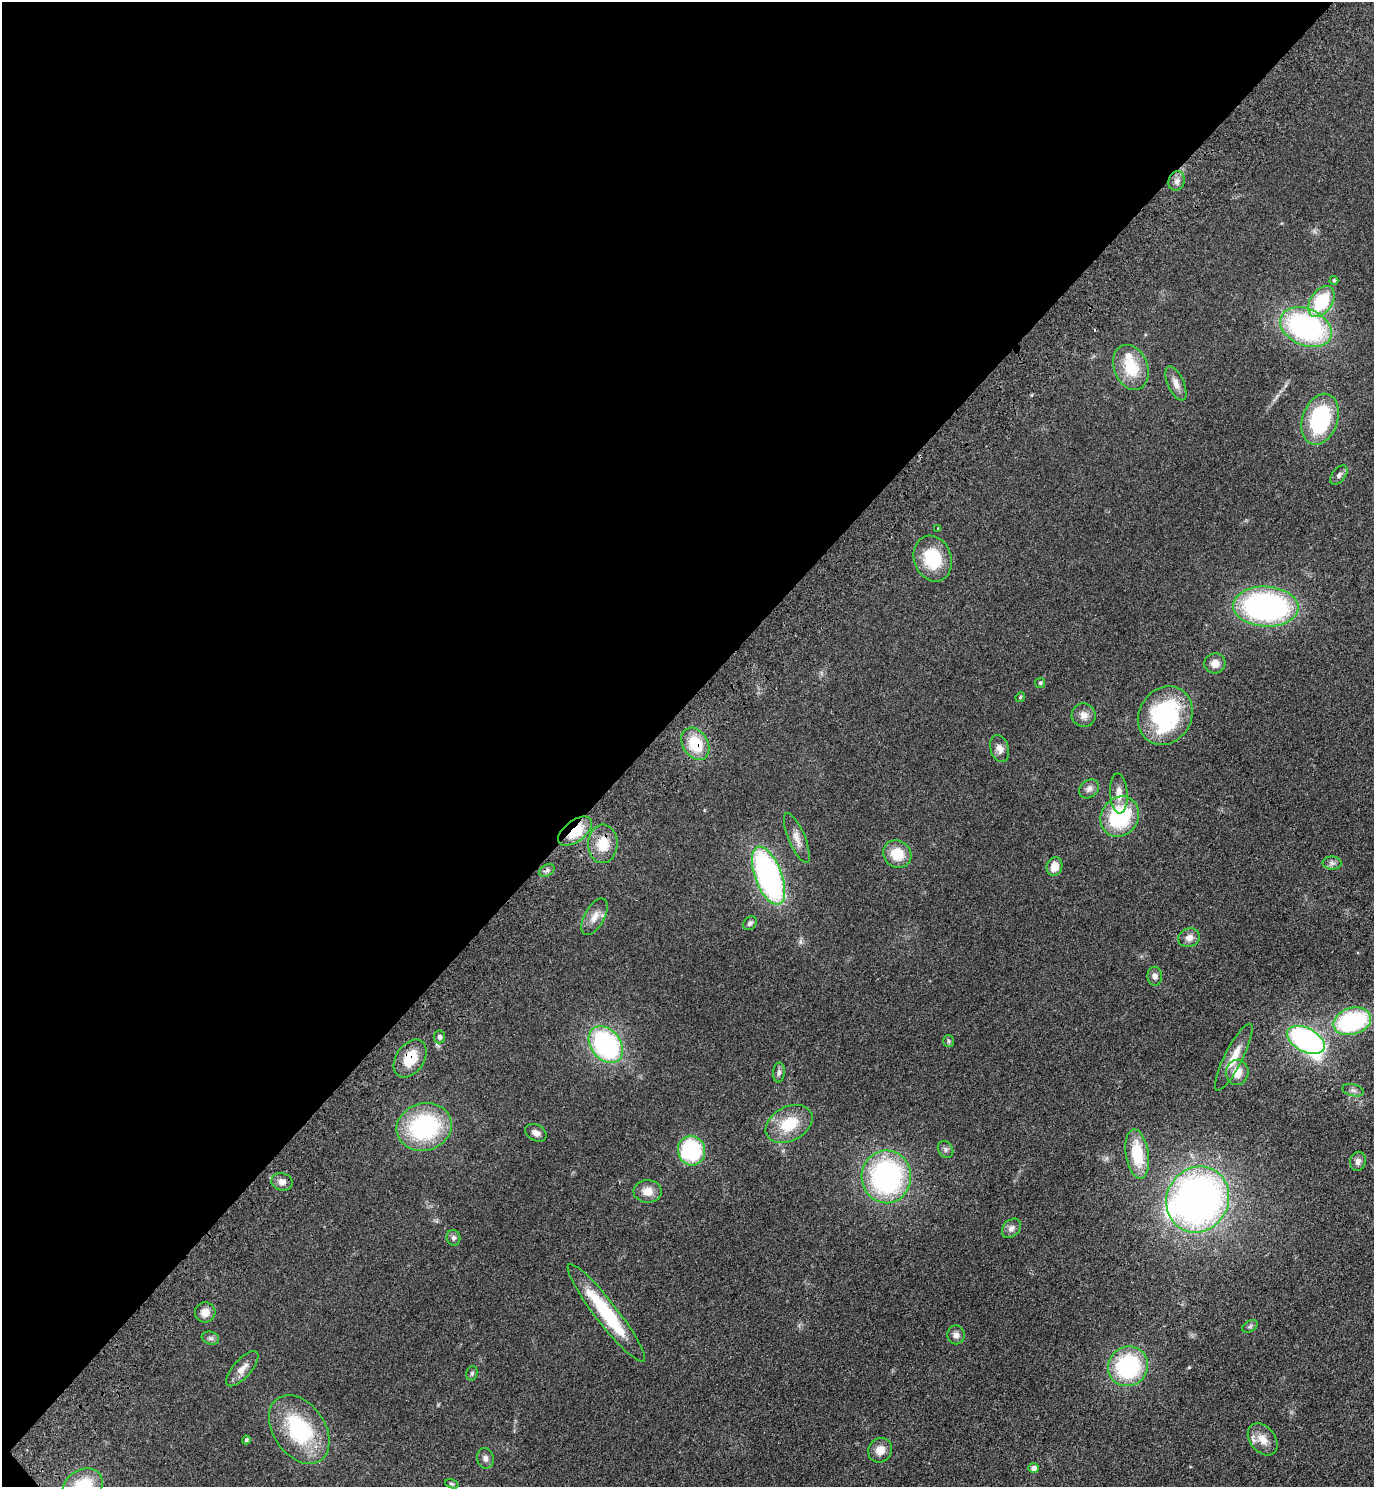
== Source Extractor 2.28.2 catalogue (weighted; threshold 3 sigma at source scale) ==
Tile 5 of 4 x 4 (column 1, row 2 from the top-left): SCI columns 382-1753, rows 3058-4542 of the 6111 x 6115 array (HDU 1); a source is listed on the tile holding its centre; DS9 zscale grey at full resolution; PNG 1376 x 1489 px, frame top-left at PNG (2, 2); each listed source drawn as its Kron ellipse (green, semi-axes under 4 px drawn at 4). Shown black and unused: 47% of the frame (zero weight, under 3 of 4 exposures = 6% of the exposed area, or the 3 px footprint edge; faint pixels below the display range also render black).
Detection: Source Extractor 2.28.2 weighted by HDU 2 'WHT'; one run over the whole footprint, this tile lists its part. Background 0.0752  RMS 0.0062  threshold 0.0277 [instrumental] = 3 sigma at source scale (4.5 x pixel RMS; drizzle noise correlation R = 1.50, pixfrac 1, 0.05/0.05 arcsec/px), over >= 5 px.
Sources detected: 76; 1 inside a brighter object's white glare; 1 cosmic-ray / hot-pixel residue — neither listed nor drawn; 2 inside a brighter listed object's ellipse — not listed separately; the other 72 listed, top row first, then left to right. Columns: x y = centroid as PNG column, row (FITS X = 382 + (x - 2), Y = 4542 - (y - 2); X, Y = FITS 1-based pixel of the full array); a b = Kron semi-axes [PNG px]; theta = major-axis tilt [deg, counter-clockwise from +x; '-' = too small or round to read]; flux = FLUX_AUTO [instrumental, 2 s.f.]
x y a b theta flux
1177 181 10 8 72 3
1334 280 4 4 - 1
1321 301 17 11 55 32
1306 327 27 18 -24 120
1131 367 23 17 -68 20
1176 383 18 8 -66 4.5
1320 419 26 17 71 62
1339 475 11 6 52 2.2
938 529 3 3 - 0.7
933 559 23 18 -71 27
1266 607 32 20 -3 160
1215 663 10 10 - 5.1
1040 683 5 5 - 0.89
1020 697 5 4 - 0.61
1084 715 12 11 - 4.5
1165 716 30 26 58 71
695 744 17 12 -59 21
1000 748 14 9 -73 3.9
1089 789 11 8 42 2.9
1119 793 20 8 -86 6
1120 817 21 18 53 47
575 831 20 10 37 20
797 838 27 8 -67 5.7
603 844 19 14 86 14
897 854 15 13 -34 14
1332 863 9 6 -1 1.9
1054 867 9 7 73 7.4
547 870 8 5 29 1.8
769 876 31 13 -69 150
595 917 20 10 61 6.2
750 923 8 6 47 1.6
1189 938 11 9 23 4
1155 976 9 7 -89 2.7
1352 1021 19 13 16 75
439 1037 6 5 - 2
1306 1040 20 11 -27 140
949 1041 6 5 - 0.95
606 1045 20 14 -51 98
1234 1057 37 9 63 11
410 1058 21 14 55 16
779 1072 10 6 86 1.8
1237 1072 13 11 82 8.3
1353 1090 11 6 -14 2
789 1124 25 17 28 20
424 1127 28 23 15 70
536 1133 11 8 -27 3
945 1149 9 7 -54 1.8
691 1151 15 13 -75 54
1137 1154 25 11 -81 23
1358 1161 9 8 - 2.7
886 1177 26 24 -89 120
282 1182 11 8 -14 3.8
648 1191 14 11 -2 6.5
1198 1199 34 31 62 310
1011 1228 11 8 46 3
453 1238 8 6 -75 1.8
205 1312 10 10 - 5.9
606 1313 61 11 -52 44
1250 1326 8 5 30 1.3
956 1335 9 8 - 3
210 1338 9 6 -15 1.8
1128 1366 20 19 - 62
242 1369 22 9 49 5.7
472 1373 7 5 75 1.2
299 1430 38 26 -55 54
1263 1439 18 12 -51 7.9
246 1440 4 4 - 1.1
880 1450 12 11 - 6.2
485 1458 10 8 -78 2.8
1033 1468 5 4 - 3.4
452 1484 7 4 -19 0.94
83 1486 21 16 31 30
Overlapping masked pixels (flux is a lower limit): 5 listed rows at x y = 1165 716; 695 744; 575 831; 603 844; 410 1058
Isophote crosses this tile's border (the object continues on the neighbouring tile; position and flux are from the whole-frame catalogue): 1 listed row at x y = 83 1486